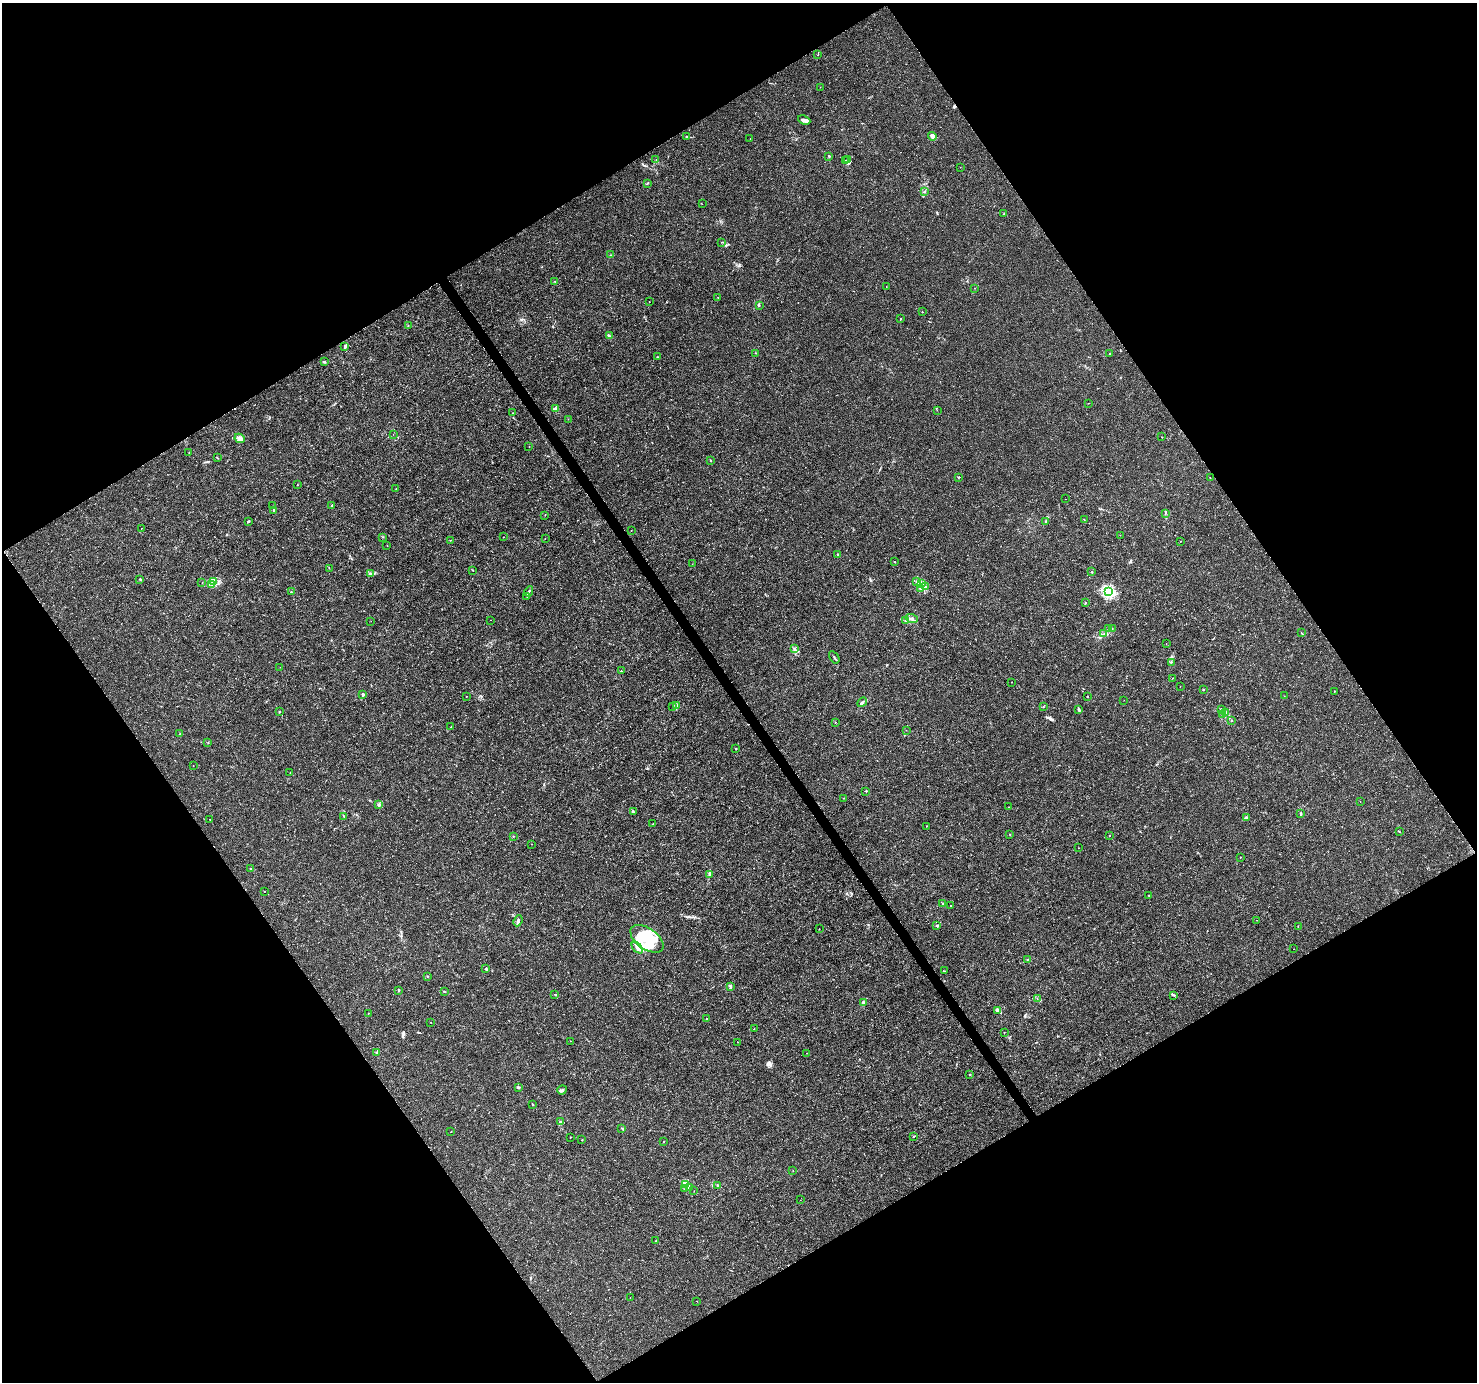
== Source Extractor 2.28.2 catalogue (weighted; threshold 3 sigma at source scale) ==
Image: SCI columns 5-5904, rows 183-5699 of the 5904 x 5819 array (HDU 1 of 3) = the unmasked area's bounding box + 8 px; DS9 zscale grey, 4 x 4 block average (1 PNG px = mean of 4 x 4 image px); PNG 1479 x 1384 px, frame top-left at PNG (2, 3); each listed source drawn as its Kron ellipse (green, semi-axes under 4 px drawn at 4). Shown black and unused: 49% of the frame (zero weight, under 3 of 4 exposures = <1% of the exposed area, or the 3 px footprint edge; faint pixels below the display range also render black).
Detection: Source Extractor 2.28.2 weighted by HDU 2 'WHT'. Background 0.00295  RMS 0.0011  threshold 0.00484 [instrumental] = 3 sigma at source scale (4.5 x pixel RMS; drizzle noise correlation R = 1.50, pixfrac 1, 0.0396/0.0396 arcsec/px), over >= 5 px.
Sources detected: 221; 2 inside a brighter object's white glare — neither listed nor drawn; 5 coinciding with a brighter row at this scale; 11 inside a brighter listed object's ellipse — not listed separately; the other 203 listed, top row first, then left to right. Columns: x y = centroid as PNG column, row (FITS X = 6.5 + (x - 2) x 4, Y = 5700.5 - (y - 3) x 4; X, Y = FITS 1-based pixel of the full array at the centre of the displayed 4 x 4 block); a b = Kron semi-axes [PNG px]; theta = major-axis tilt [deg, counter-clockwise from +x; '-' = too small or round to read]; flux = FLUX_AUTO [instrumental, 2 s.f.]
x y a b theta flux
818 55 2 2 - 0.19
820 87 2 2 - 0.13
804 120 6 3 -24 1.8
687 136 2 2 - 0.55
932 136 4 3 - 2.2
750 139 2 2 - 0.28
829 156 3 2 - 0.51
848 159 3 2 - 0.63
656 160 2 2 - 0.21
845 160 2 2 - 0.25
960 167 2 2 - 0.15
647 183 2 2 - 0.57
925 192 2 2 - 0.27
702 204 2 2 - 0.12
1004 214 3 2 - 0.32
721 242 2 2 - 0.17
611 255 2 2 - 0.26
555 282 2 2 - 0.44
886 287 2 2 - 0.16
974 288 2 2 - 0.13
718 298 2 2 - 0.26
649 302 2 2 - 0.23
759 305 2 2 - 0.19
922 312 2 2 - 0.3
900 319 2 2 - 1
408 326 2 2 - 0.28
609 336 3 2 - 0.87
345 347 3 2 - 1.7
756 353 2 2 - 0.19
1110 353 2 2 - 0.76
657 357 2 2 - 0.18
324 362 4 2 - 0.69
1088 403 2 2 - 0.17
556 408 2 2 - 0.65
937 410 2 2 - 0.12
513 413 2 2 - 0.23
568 419 2 2 - 0.13
393 434 2 2 - 0.12
1162 437 2 2 - 0.39
240 438 5 4 - 2.4
529 447 2 2 - 0.13
189 453 2 2 - 0.2
217 458 2 2 - 0.45
710 460 2 2 - 0.33
959 477 3 2 - 0.38
1210 478 2 2 - 0.23
297 485 2 2 - 0.31
396 489 2 2 - 0.17
1066 499 2 2 - 0.21
332 505 3 2 - 0.44
273 506 2 2 - 0.23
274 511 3 2 - 0.85
1165 513 2 2 - 0.39
545 515 2 2 - 0.22
1084 519 2 2 - 0.22
248 521 3 2 - 0.73
1045 522 3 2 - 0.39
141 529 2 2 - 0.16
631 530 2 2 - 0.22
1120 535 2 2 - 0.12
383 537 2 2 - 0.16
504 537 2 2 - 0.17
545 538 2 2 - 0.17
450 540 2 2 - 0.27
1181 541 2 2 - 0.14
387 545 2 2 - 0.19
838 554 2 2 - 0.42
895 561 2 2 - 0.3
692 564 2 2 - 0.12
329 568 2 2 - 0.19
473 570 2 2 - 0.16
1092 572 2 2 - 0.41
371 573 2 2 - 0.52
140 579 2 2 - 0.62
917 581 3 2 - 0.49
213 582 3 2 - 0.98
202 583 2 2 - 0.11
921 583 3 2 - 0.79
212 585 4 2 - 0.76
926 587 2 2 - 0.65
920 588 2 2 - 0.28
529 591 5 2 - 1
291 592 2 2 - 0.27
1108 592 2 2 - 89
527 596 2 2 - 0.44
1085 603 3 2 - 0.43
912 619 6 3 -19 2.1
491 620 2 2 - 0.16
371 621 2 2 - 0.23
906 621 3 2 - 1.1
1112 628 2 2 - 0.34
1109 629 2 2 - 0.33
1301 633 2 2 - 0.28
1104 634 3 2 - 0.44
1166 644 2 2 - 0.14
794 649 4 2 - 0.9
834 657 7 2 -56 0.75
1171 662 2 2 - 0.35
280 667 2 2 - 0.23
621 671 2 2 - 0.58
1172 678 2 2 - 0.14
1011 682 2 2 - 0.26
1180 686 2 2 - 0.24
1203 690 2 2 - 1
1334 691 2 2 - 0.3
363 694 2 2 - 3.6
1088 696 3 2 - 0.56
1284 696 2 2 - 0.14
466 697 2 2 - 0.27
1124 700 2 2 - 0.12
862 702 5 2 - 1.1
676 705 3 2 - 0.53
673 706 2 2 - 0.26
1043 707 2 2 - 0.27
1221 709 3 2 - 1
1079 710 4 2 - 0.71
280 711 2 2 - 0.38
1226 713 4 3 - 1.1
1223 714 4 2 - 0.87
1231 720 2 2 - 0.44
835 722 2 2 - 0.28
451 727 2 2 - 0.25
906 730 2 2 - 0.14
180 734 2 2 - 0.49
208 742 2 2 - 0.26
736 749 2 2 - 0.46
193 765 2 2 - 0.16
290 773 2 2 - 0.62
866 791 2 2 - 0.35
844 798 2 2 - 0.23
1360 802 2 2 - 0.11
379 805 4 2 - 0.99
1008 807 2 2 - 0.12
633 812 3 2 - 0.55
1301 813 4 2 - 0.67
344 816 2 2 - 0.26
1246 818 4 3 - 1.6
210 819 2 2 - 0.38
653 824 2 2 - 0.35
927 826 2 2 - 0.21
1399 831 2 2 - 0.22
1010 834 2 2 - 0.24
1110 836 2 2 - 0.25
513 837 2 2 - 0.17
532 844 2 2 - 0.13
1078 848 2 2 - 0.13
1240 857 2 2 - 0.21
250 869 3 2 - 0.57
709 874 3 2 - 0.77
264 892 2 2 - 0.18
1149 896 2 2 - 0.25
943 903 3 2 - 0.46
950 906 2 2 - 0.21
1257 920 2 2 - 0.39
518 921 5 2 - 1.1
937 926 3 2 - 0.54
1298 927 2 2 - 0.16
819 929 2 2 - 0.25
647 939 19 10 -35 26
637 948 7 3 -48 2.3
1294 949 2 2 - 0.21
1028 959 2 2 - 0.27
486 969 3 2 - 0.87
944 971 3 2 - 0.52
427 977 2 2 - 0.17
730 986 3 2 - 0.82
399 990 2 2 - 0.71
444 992 2 2 - 0.44
555 994 2 2 - 0.27
1174 995 3 2 - 0.54
1037 999 2 2 - 0.17
863 1002 3 2 - 0.65
997 1011 4 2 - 1.2
368 1014 2 2 - 0.13
707 1019 2 2 - 0.19
430 1022 2 2 - 0.19
754 1029 2 2 - 0.12
1004 1033 2 2 - 0.14
571 1041 2 2 - 0.28
738 1042 2 2 - 0.13
377 1053 4 3 - 0.87
807 1053 2 2 - 0.2
970 1074 2 2 - 0.27
518 1087 4 2 - 0.94
562 1090 5 2 - 1.1
533 1104 2 2 - 0.65
560 1122 2 2 - 0.33
622 1128 3 2 - 0.56
451 1132 2 2 - 0.15
914 1136 2 2 - 0.4
570 1137 2 2 - 0.37
582 1140 2 2 - 0.28
664 1142 2 2 - 0.42
793 1171 2 2 - 0.12
685 1185 3 3 - 1.3
718 1185 3 2 - 0.6
689 1188 2 2 - 0.22
685 1189 2 2 - 0.25
694 1191 2 2 - 0.11
800 1200 2 2 - 0.1
656 1241 2 2 - 0.27
630 1298 2 2 - 0.1
697 1301 2 2 - 0.14
Diffuse or blended objects may show on this block-average render without a row.